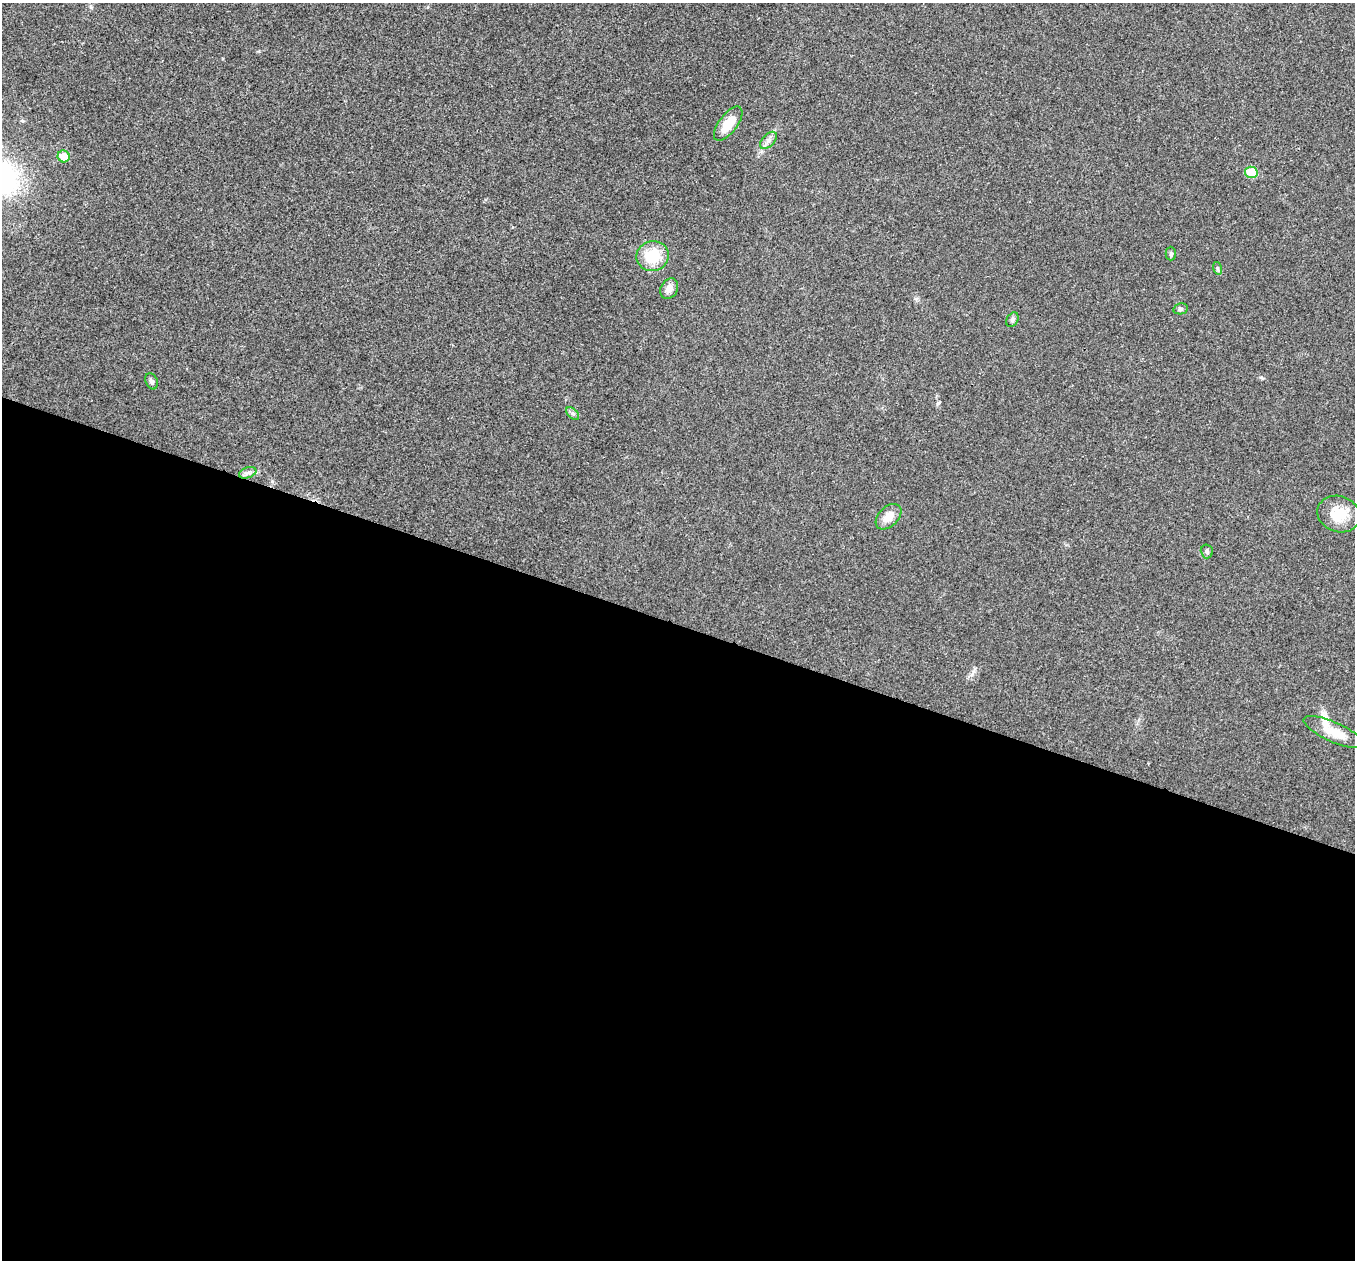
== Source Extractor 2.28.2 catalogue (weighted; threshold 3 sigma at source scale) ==
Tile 14 of 4 x 4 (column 2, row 4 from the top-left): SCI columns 1356-2708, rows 136-1393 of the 5419 x 5432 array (HDU 1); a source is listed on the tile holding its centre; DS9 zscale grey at full resolution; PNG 1357 x 1262 px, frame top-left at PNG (2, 3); each listed source drawn as its Kron ellipse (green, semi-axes under 4 px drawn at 4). Shown black and unused: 51% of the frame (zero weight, under 3 of 4 exposures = <1% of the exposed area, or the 3 px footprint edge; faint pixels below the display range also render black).
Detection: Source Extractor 2.28.2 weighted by HDU 2 'WHT'; one run over the whole footprint, this tile lists its part. Background 0.0211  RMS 0.004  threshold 0.0182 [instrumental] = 3 sigma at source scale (4.5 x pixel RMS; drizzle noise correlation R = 1.50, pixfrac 1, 0.05/0.05 arcsec/px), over >= 5 px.
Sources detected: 18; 1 inside a brighter listed object's ellipse — not listed separately; the other 17 listed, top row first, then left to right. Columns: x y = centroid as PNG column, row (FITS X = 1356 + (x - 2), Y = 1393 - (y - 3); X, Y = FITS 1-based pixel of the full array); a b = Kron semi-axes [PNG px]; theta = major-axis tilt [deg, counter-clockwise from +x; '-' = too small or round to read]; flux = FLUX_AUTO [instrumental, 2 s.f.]
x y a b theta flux
728 124 20 9 53 8.5
768 140 10 6 46 1.7
64 156 6 6 - 6
1251 172 6 5 - 11
1171 254 7 5 89 0.68
653 256 16 15 - 13
1217 268 6 4 -72 0.63
669 289 11 8 61 3.2
1180 309 7 5 12 0.81
1012 320 7 5 59 0.99
152 381 8 6 -65 1.1
573 413 8 4 -44 0.88
248 473 9 5 18 1.4
1339 514 22 18 -19 9.3
889 517 15 9 44 5.1
1207 551 7 6 - 0.92
1334 732 32 9 -24 7.1
Unlisted compact peaks at least as high as the median listed source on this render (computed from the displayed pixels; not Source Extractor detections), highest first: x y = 1261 377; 938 403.